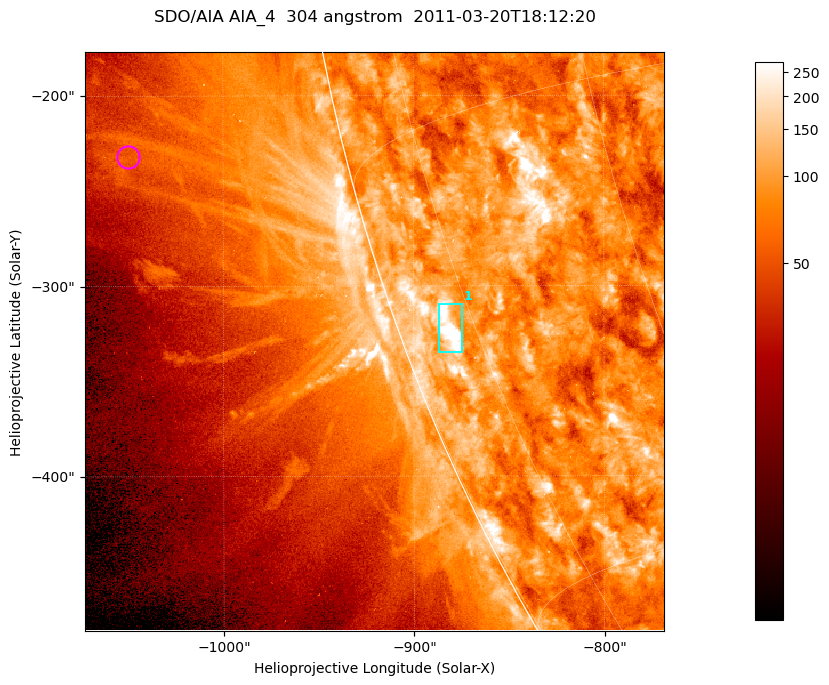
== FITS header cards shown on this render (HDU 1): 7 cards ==
TELESCOP= 'SDO/AIA '           / For AIA: SDO/AIA
INSTRUME= 'AIA_4   '           / For AIA: AIA_ATA1, AIA_ATA2, AIA_ATA3 or AIA_AT
WAVELNTH=                  304 / [angstrom] Wavelength
WAVEUNIT= 'angstrom'           / Wavelength unit: angstrom
DATE-OBS= '2011-03-20T18:12:20.123' / [ISO] Date when observation started; ISO 8
CTYPE1  = 'HPLN-TAN'           / CTYPE1; Typically HPLN
CTYPE2  = 'HPLT-TAN'           / CTYPE2; Typically HPLT

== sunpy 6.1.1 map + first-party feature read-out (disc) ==
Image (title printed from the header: SDO/AIA AIA_4  304 angstrom  2011-03-20T18:12:20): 507 x 507 px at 0.6 arcsec/px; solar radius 964 arcsec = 1606 px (partial field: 1.4% of the solar disc is inside the frame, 44% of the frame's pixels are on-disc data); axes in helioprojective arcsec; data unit not stated in the header (colour bar unlabelled)
Orientation: roll -0.132 deg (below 1 deg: not rotated)
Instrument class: DISC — disc imager (sunpy class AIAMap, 304 A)
Bright regions (active regions / flare kernels): reference = the on-disc median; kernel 5 px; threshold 5 sigma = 153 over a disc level ~84.7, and >= 1.15x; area >= 257 px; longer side >= 6 px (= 3.6 arcsec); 1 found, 1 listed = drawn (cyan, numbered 1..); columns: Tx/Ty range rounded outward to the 2 arcsec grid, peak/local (2 s.f.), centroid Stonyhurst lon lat
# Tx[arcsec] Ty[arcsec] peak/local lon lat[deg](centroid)
1 -888..-874 -336..-308 7 -78 -21
Off-limb structures (1.02-1.3 R_sun): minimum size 128 px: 11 found; the strongest spans PA ~100..105 deg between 1.08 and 1.14 R_sun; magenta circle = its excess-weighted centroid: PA ~100 deg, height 1.12 R_sun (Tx ~-1050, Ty ~-232 arcsec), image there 1.7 x the reference